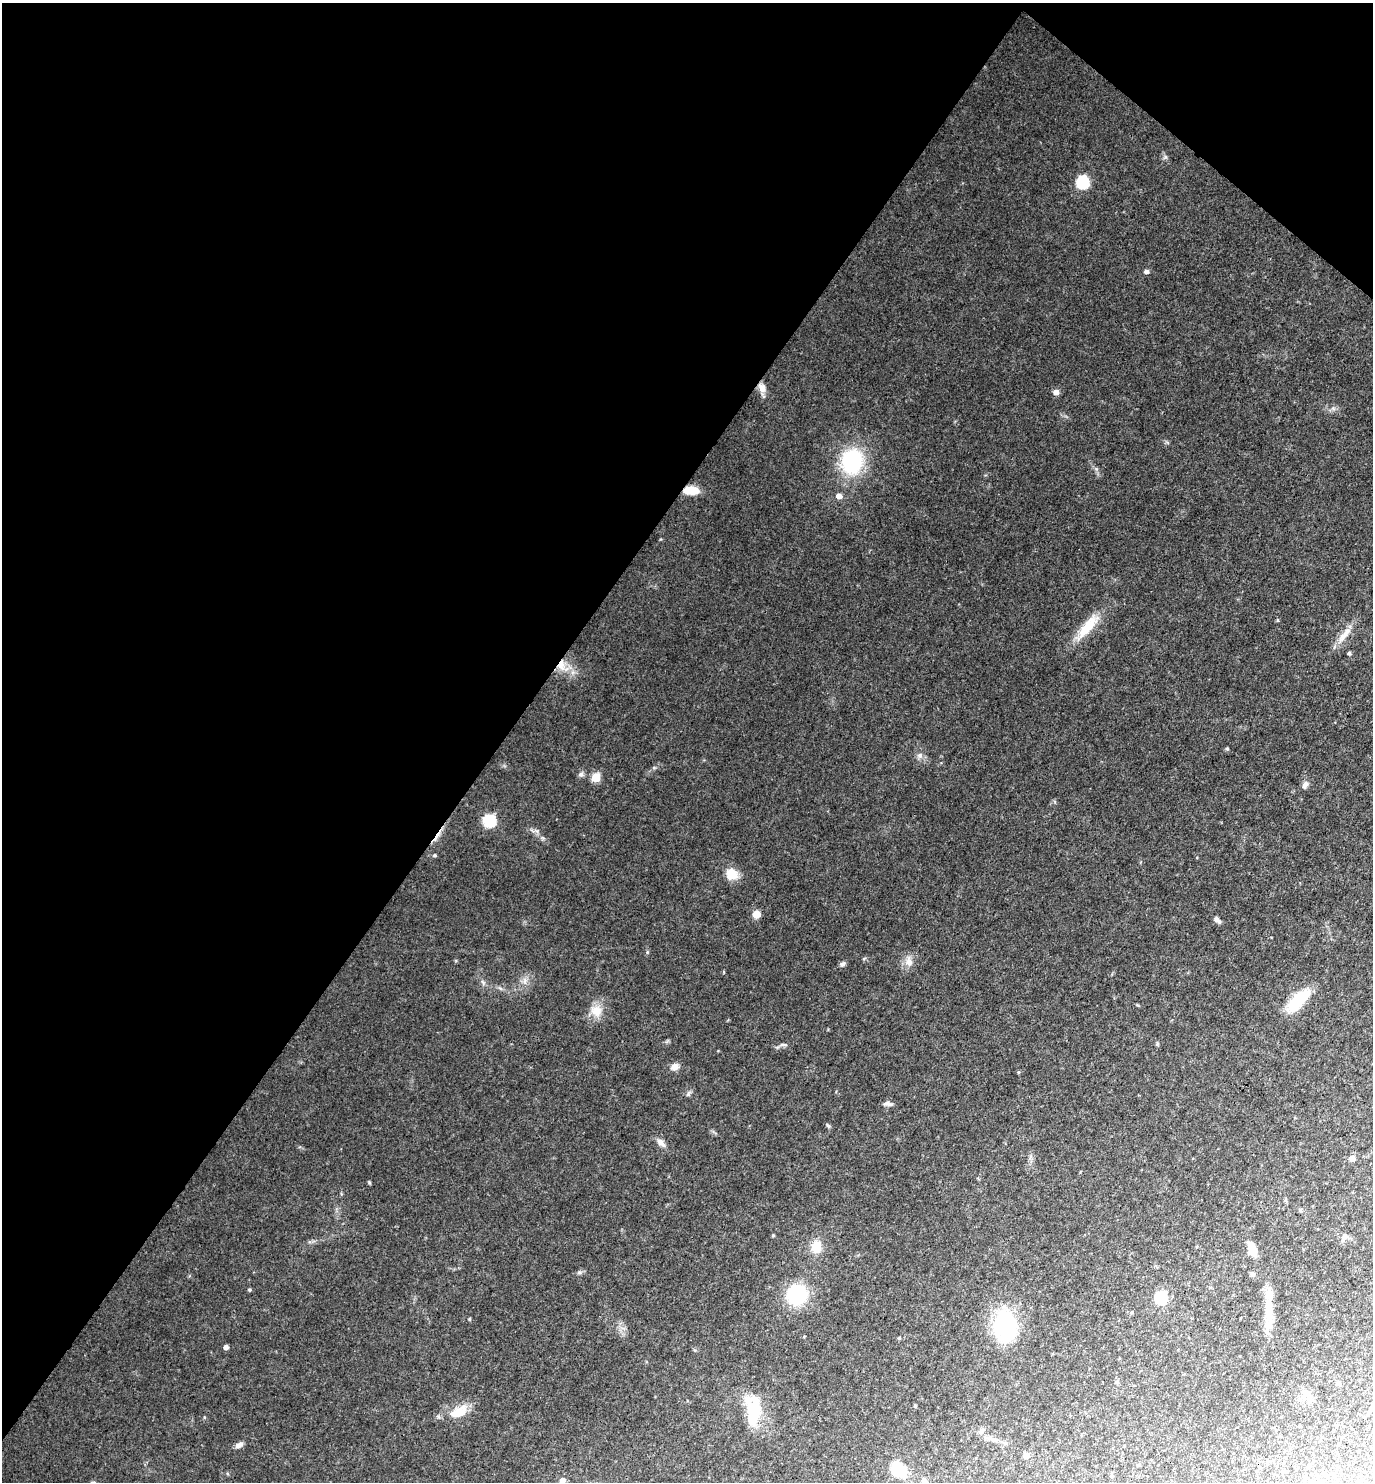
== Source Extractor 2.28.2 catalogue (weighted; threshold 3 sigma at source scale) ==
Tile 2 of 4 x 4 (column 2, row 1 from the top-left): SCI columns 1524-2894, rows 4444-5923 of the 5930 x 5925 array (HDU 1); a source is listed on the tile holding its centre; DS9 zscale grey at full resolution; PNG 1375 x 1484 px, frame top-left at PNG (2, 3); no overlay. Shown black and unused: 39% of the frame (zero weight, under 3 of 4 exposures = <1% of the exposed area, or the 3 px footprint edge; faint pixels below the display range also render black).
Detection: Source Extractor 2.28.2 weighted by HDU 2 'WHT'; one run over the whole footprint, this tile lists its part. Background 0.0881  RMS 0.0073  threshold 0.033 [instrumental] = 3 sigma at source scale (4.5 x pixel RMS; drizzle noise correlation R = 1.50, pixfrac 1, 0.05/0.05 arcsec/px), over >= 5 px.
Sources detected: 59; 1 cosmic-ray / hot-pixel residue — not listed; the other 58 listed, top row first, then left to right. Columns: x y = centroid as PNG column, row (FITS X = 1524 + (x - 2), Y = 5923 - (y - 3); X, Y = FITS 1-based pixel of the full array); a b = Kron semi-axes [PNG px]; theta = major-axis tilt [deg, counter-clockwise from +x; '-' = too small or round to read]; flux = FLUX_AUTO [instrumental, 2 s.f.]
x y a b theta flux
1083 182 7 7 - 50
1146 271 6 6 - 1.6
762 388 13 9 -62 5.1
1056 392 6 6 - 3.7
852 461 22 19 81 63
691 490 14 8 -3 13
839 496 5 5 - 5
1088 627 38 12 51 20
1344 635 25 8 51 8.6
1349 653 4 4 - 1.4
561 665 15 10 89 8.4
1227 749 6 4 0 0.77
920 756 8 6 70 2.2
581 774 7 6 - 2
596 777 5 5 - 27
1305 785 10 7 64 2.9
489 821 6 6 - 79
434 855 5 4 - 1.1
732 874 14 12 -30 10
757 914 6 5 - 11
1217 920 8 5 -36 2.7
909 961 12 9 -81 5.2
842 964 8 5 48 1.8
1298 1000 32 13 46 26
596 1011 15 14 - 9.2
784 1044 9 4 -1 1.5
675 1067 10 8 21 4.3
688 1094 6 5 - 1.3
888 1104 12 5 -12 2.2
828 1125 8 3 -45 0.92
661 1142 14 7 -47 3.8
1352 1158 5 5 - 5.8
1300 1210 5 5 - 0.8
1345 1236 9 9 - 2.9
816 1247 11 9 85 13
1252 1249 15 8 -72 9.6
1252 1274 7 5 -20 1.3
250 1290 5 3 - 0.74
797 1294 15 14 - 56
1161 1298 6 6 - 73
1269 1311 45 11 -90 16
1005 1325 22 17 -85 80
899 1338 4 4 - 0.66
226 1347 4 4 - 3.5
1116 1381 6 4 34 1.1
1338 1383 6 4 8 1.6
915 1406 5 3 - 0.7
459 1412 25 12 26 14
753 1412 27 13 85 36
981 1430 8 6 67 1.8
990 1439 7 4 -19 2
239 1445 10 5 24 3.2
1026 1455 6 6 - 3.7
1139 1465 5 3 - 0.7
1309 1466 4 3 - 0.87
898 1470 20 13 -45 21
562 1480 6 6 - 2.8
925 1481 10 6 -56 2.8
Overlapping masked pixels (flux is a lower limit): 3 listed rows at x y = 762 388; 691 490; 561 665
Isophote crosses this tile's border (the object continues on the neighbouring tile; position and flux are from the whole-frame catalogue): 2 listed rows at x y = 562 1480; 925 1481
Unlisted compact peaks at least as high as the median listed source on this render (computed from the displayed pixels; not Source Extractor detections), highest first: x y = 369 1182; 1165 157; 579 1272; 469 1319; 647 952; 537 831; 1096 469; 1278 620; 654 768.